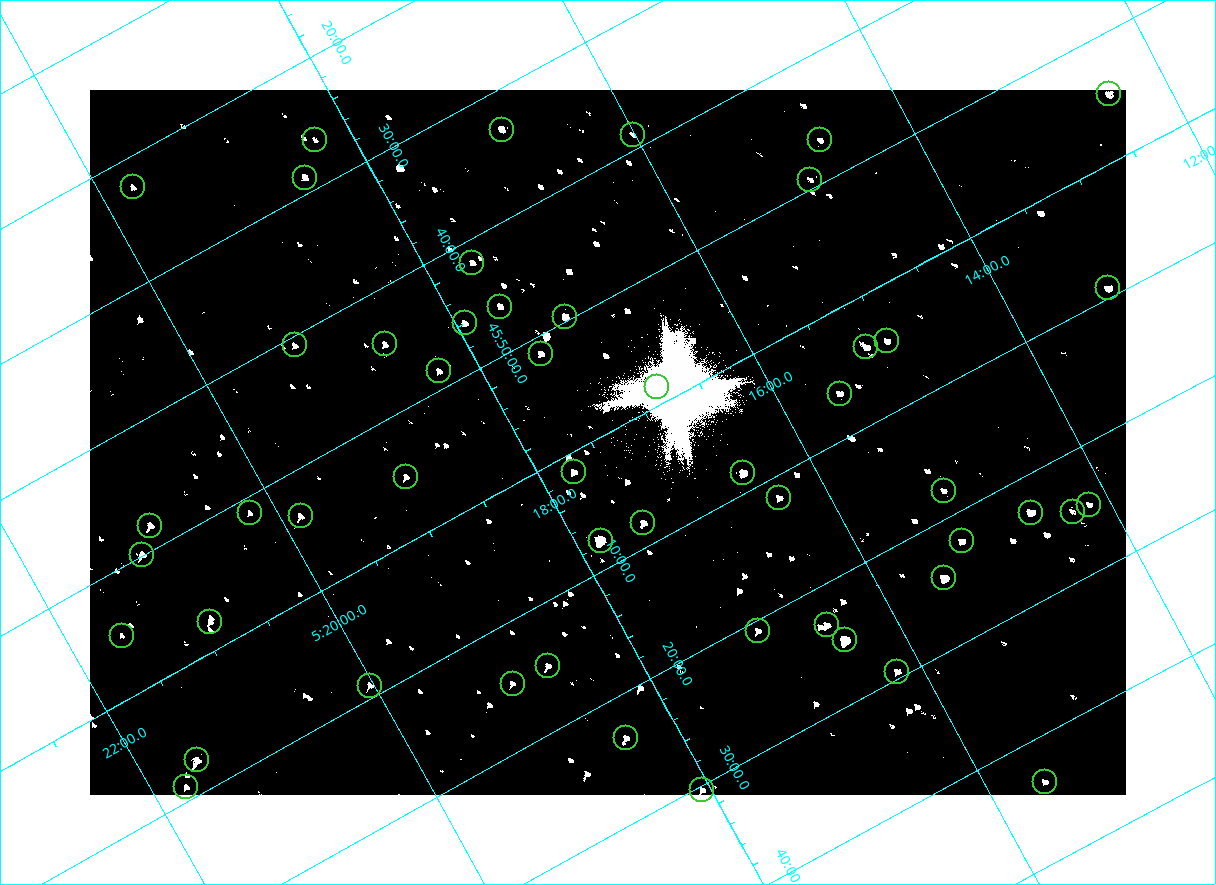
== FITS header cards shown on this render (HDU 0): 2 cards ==
NAXIS1  =                 2072
NAXIS2  =                 1410

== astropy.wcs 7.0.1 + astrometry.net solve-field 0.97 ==
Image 2072 x 1410 px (HDU 0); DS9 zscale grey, zoomed out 1/2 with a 90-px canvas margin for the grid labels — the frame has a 2x2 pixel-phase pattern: the four 2x2 pixel phases sit at different levels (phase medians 80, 80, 80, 144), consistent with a one-shot-colour (mosaic) sensor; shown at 1/2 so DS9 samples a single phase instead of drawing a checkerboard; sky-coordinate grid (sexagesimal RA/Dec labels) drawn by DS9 from the SOLVED WCS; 51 Tycho-2 reference stars matched to detected sources circled (green)
Header WCS: none
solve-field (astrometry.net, Tycho-2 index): SOLVED blind (the file carries no WCS)
Solved WCS: RA---TAN-SIP/DEC--TAN-SIP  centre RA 05:17:23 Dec +46:01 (79.34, +46.01 deg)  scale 2.54 arcsec/px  FOV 87.7' x 59.7'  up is -151 deg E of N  parity flipped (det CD > 0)
(file carries no celestial WCS; the grid is the blind solution)
Tycho-2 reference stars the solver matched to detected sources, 51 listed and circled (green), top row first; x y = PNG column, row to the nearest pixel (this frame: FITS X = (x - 90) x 2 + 1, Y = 1410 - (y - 90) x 2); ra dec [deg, ICRS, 3 dp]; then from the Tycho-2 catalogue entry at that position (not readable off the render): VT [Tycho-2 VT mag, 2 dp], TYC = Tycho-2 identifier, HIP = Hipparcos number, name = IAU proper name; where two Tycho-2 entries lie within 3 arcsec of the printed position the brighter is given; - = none
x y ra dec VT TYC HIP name
1109 94 78.114 +45.913 9.89 3345-1356-1 - -
502 130 79.231 +45.552 9.98 3358-927-1 - -
632 134 79.004 +45.647 11.41 3358-2181-1 - -
314 140 79.570 +45.438 11.18 3358-2771-1 - -
820 140 78.675 +45.779 11.07 3345-1858-1 - -
304 178 79.625 +45.478 9.93 3358-231-1 - -
810 180 78.730 +45.821 11.17 3345-560-1 - -
132 187 79.937 +45.373 10.74 3358-949-1 - -
472 262 79.411 +45.697 10.62 3358-1083-1 - -
1108 288 78.300 +46.154 9.71 3345-874-1 - -
500 306 79.404 +45.771 10.28 3358-1309-1 - -
565 316 79.298 +45.827 8.77 3358-3023-1 - -
464 323 79.483 +45.767 10.14 3358-481-1 - -
887 341 78.747 +46.074 10.28 3345-730-1 - -
384 344 79.645 +45.739 10.39 3358-323-1 - -
294 345 79.806 +45.679 11.23 3358-1039-1 - -
866 347 78.791 +46.067 9.53 3358-1478-1 - -
541 354 79.377 +45.856 9.99 3358-2785-1 - -
439 371 79.575 +45.809 10.46 3358-3067-1 - -
656 386 79.203 +45.975 10.21 3358-3142-1 - -
840 394 78.883 +46.107 10.16 3358-1042-1 - -
574 472 79.434 +46.025 9.87 3358-2812-1 - -
743 473 79.133 +46.141 8.10 3358-3148-1 - -
406 476 79.737 +45.917 10.42 3358-2222-1 - -
944 490 78.790 +46.297 10.91 3358-2798-1 - -
779 498 79.092 +46.196 10.35 3358-1074-1 - -
1089 504 78.541 +46.411 10.86 3345-1321-1 - -
1030 512 78.654 +46.383 8.84 3345-1869-1 - -
1072 512 78.578 +46.409 10.96 3345-1097-1 - -
250 513 80.050 +45.855 11.27 3358-2824-1 - -
300 516 79.963 +45.894 10.08 3358-2584-1 - -
643 522 79.360 +46.135 9.37 3358-2973-1 - -
150 526 80.238 +45.802 9.43 3358-655-1 - -
600 540 79.453 +46.128 7.41 3358-2414-1 - -
962 541 78.806 +46.372 10.28 3358-1208-1 - -
142 554 80.281 +45.832 9.52 3358-2963-1 - -
944 578 78.874 +46.406 8.07 3358-1254-1 - -
210 622 80.228 +45.962 10.38 3358-2502-1 - -
826 625 79.131 +46.386 9.87 3358-62-1 - -
758 630 79.260 +46.346 10.40 3358-902-1 - -
122 636 80.398 +45.917 10.91 3358-2348-1 - -
844 640 79.113 +46.416 6.95 3358-1284-1 - -
548 666 79.670 +46.248 10.61 3358-2504-1 - -
897 672 79.049 +46.490 10.10 3358-1590-1 - -
512 684 79.751 +46.245 10.97 3358-2202-1 - -
370 686 80.007 +46.150 10.36 3358-1438-1 - -
626 738 79.602 +46.390 9.90 3358-202-1 - -
197 760 80.388 +46.123 8.89 3358-1920-1 - -
1044 782 78.889 +46.726 10.59 3358-58-1 - -
186 787 80.435 +46.149 10.14 3358-1944-1 - -
702 790 79.516 +46.506 10.34 3358-900-1 - -